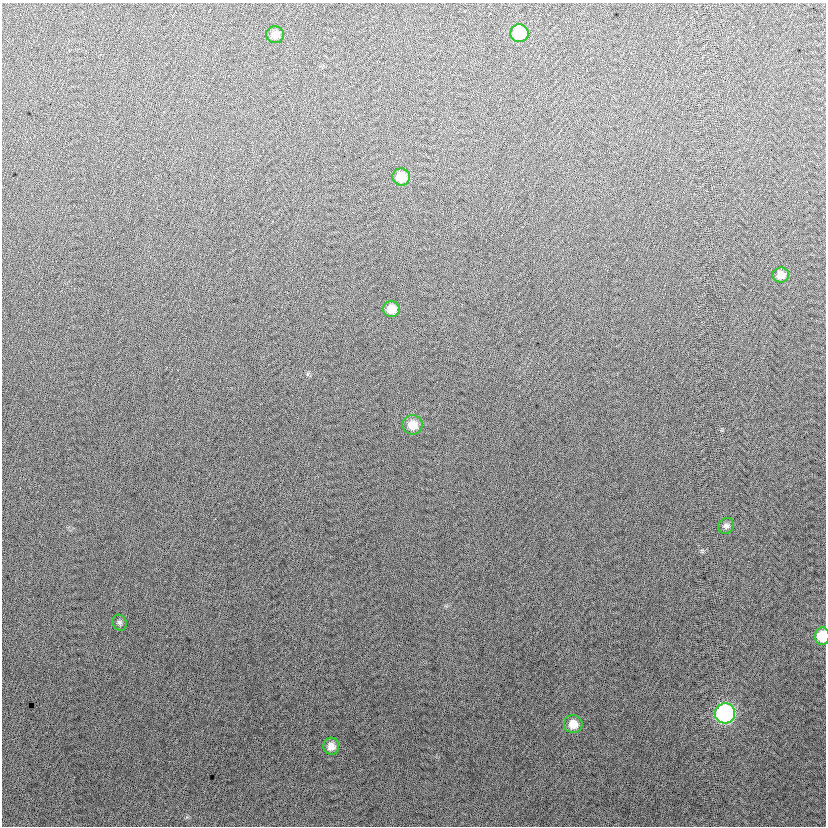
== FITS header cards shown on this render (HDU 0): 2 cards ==
NAXIS1  =                  824
NAXIS2  =                  824

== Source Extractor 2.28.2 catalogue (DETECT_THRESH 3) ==
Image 824 x 824 px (HDU 0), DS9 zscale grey, 1 PNG px = 1 image px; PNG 828 x 828 px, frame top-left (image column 1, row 824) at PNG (2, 3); each listed source drawn as its Kron ellipse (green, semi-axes under 4 px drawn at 4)
Background 13.4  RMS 14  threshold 40.8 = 3 sigma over >= 5 px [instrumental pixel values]
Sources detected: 12; all 12 listed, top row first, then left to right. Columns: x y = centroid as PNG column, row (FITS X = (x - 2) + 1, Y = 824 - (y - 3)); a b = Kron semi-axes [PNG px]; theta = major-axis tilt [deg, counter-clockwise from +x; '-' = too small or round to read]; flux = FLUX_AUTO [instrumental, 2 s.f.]
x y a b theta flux
519 33 9 9 - 37000
275 35 9 8 - 8200
401 177 9 8 - 17000
781 275 8 7 - 8100
391 309 8 8 - 12000
412 425 10 9 - 13000
726 526 8 8 - 3500
120 623 8 6 -64 2300
822 636 9 7 89 27000
725 713 10 10 - 170000
573 724 9 9 - 13000
331 746 8 8 - 7500
At the frame edge (FLAGS 8, measured only in part): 1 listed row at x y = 822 636